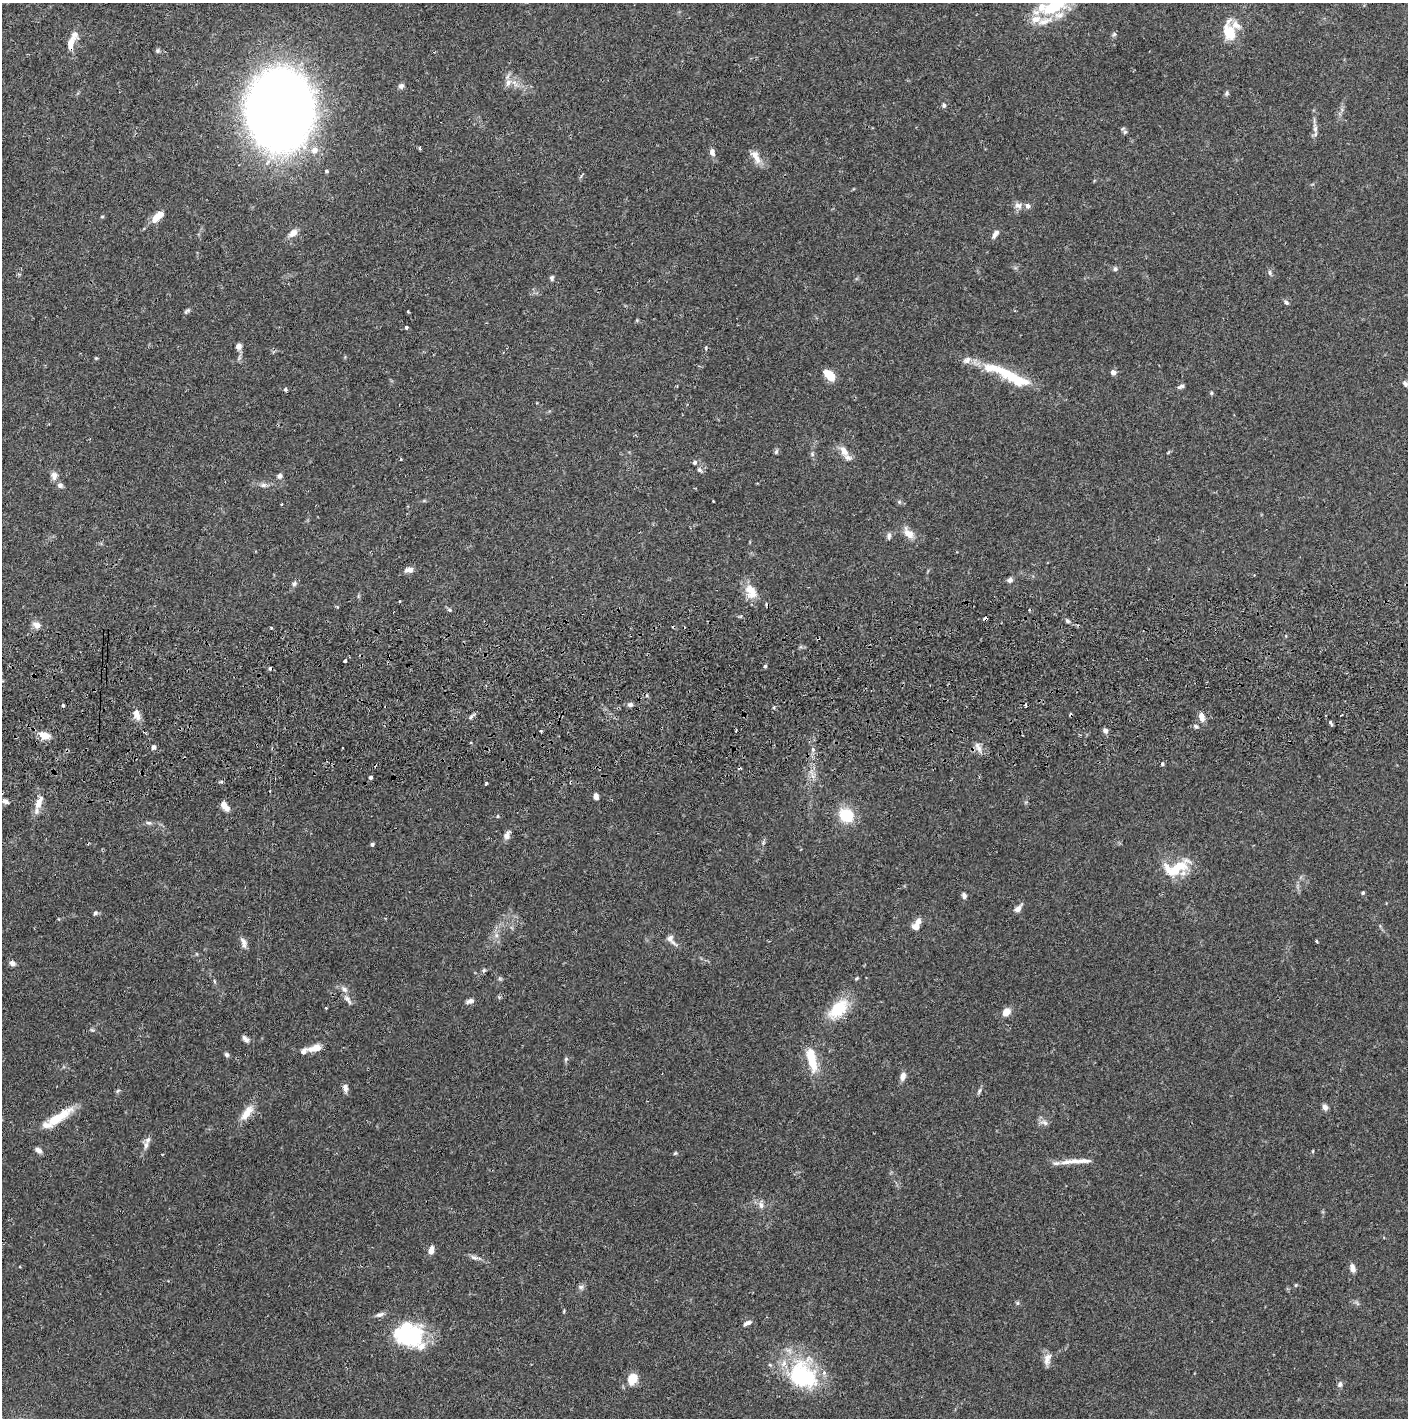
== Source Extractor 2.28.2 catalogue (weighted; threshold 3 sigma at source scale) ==
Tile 5 of 3 x 3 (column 2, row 2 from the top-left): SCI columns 1411-2816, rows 1472-2887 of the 4229 x 4360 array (HDU 1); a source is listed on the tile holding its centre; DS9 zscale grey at full resolution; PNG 1410 x 1420 px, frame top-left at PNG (2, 3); no overlay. Shown black and unused: <1% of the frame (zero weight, under 2 of 3 exposures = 3% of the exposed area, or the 3 px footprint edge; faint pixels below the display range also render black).
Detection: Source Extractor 2.28.2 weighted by HDU 2 'WHT'; one run over the whole footprint, this tile lists its part. Background 0.0683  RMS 0.0049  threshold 0.0219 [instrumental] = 3 sigma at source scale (4.5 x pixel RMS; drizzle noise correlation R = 1.50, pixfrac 1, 0.05/0.05 arcsec/px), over >= 5 px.
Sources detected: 167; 1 inside a brighter object's white glare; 6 cosmic-ray / hot-pixel residue — not listed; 21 inside a brighter listed object's ellipse — not listed separately; the other 139 listed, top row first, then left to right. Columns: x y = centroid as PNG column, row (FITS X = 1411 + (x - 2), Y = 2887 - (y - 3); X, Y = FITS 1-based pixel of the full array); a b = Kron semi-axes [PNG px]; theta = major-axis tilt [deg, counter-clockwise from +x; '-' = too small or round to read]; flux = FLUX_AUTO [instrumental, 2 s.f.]
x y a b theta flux
1053 8 33 12 20 26
1229 32 27 15 -78 11
1114 34 6 4 42 0.83
70 44 17 8 75 5.3
158 51 6 6 - 0.85
508 83 10 7 68 2.7
401 86 7 6 - 1.5
1226 93 8 4 81 0.81
944 105 6 5 - 1
280 109 48 39 89 760
1315 129 9 6 -90 1.8
1125 132 6 5 - 0.9
420 148 3 3 - 0.79
314 150 9 8 - 3.5
712 152 11 7 -75 2.1
756 157 21 9 -61 4.7
326 171 4 4 - 0.74
1018 205 12 8 -40 2.5
102 217 5 3 - 0.47
157 217 15 7 43 7.4
293 233 12 8 37 3.5
995 234 14 6 57 2.1
1115 269 6 6 - 1
1270 272 8 5 -88 1.1
552 278 7 5 -84 0.96
1286 302 6 5 - 1.1
187 311 9 5 38 0.97
408 311 3 3 - 0.48
407 327 4 3 - 4.1
239 346 7 6 - 2.3
706 348 5 3 - 0.47
96 358 5 4 - 0.5
1113 372 7 6 - 1.7
1008 374 52 14 -25 19
830 375 13 7 -48 8.6
1405 383 8 6 -59 1.3
1181 386 10 4 20 1.3
285 389 6 4 -89 0.7
1211 393 6 3 90 0.57
844 451 16 8 -61 4.6
776 452 7 5 74 0.9
812 454 6 5 - 0.85
401 459 3 3 - 0.65
695 462 6 5 - 0.98
699 470 7 5 -51 1.1
54 476 11 8 -90 2.7
280 476 7 6 - 1.4
60 485 7 7 - 1.6
263 485 8 6 1 1.6
899 502 5 5 - 0.77
908 533 19 10 -47 4.8
889 536 10 5 86 1.3
409 570 11 6 11 2.7
1010 580 7 6 - 1.5
294 584 7 6 - 1.4
751 592 20 13 -63 7.8
449 610 6 5 - 0.8
985 618 4 3 - 2.4
1068 621 6 5 - 0.91
37 625 10 7 -29 3
271 628 3 2 - 0.66
345 661 3 3 - 0.87
765 666 4 4 - 0.75
63 705 3 3 - 1.5
630 705 7 6 - 1.3
136 714 15 8 -70 3.8
471 717 6 5 - 1
1202 717 10 6 -74 3.7
1331 723 3 3 - 19
1196 726 6 4 -22 0.94
1105 731 7 6 - 1.6
45 735 15 8 -17 5.4
471 743 3 3 - 0.51
153 747 6 5 - 1.3
978 748 15 5 -63 2.4
813 749 4 4 - 1.5
1162 764 4 4 - 0.71
370 777 4 3 - 2.5
486 783 5 3 - 0.55
596 796 8 5 -76 1.8
5 801 7 5 -27 1.8
39 802 21 8 66 5.3
224 805 11 6 -53 4.2
846 815 11 9 -23 22
498 816 5 3 - 0.46
149 823 8 6 -13 1.2
507 836 9 6 70 2.7
372 844 4 3 - 1.4
1177 868 40 14 27 14
1363 893 4 4 - 0.67
964 896 7 5 -71 1.4
1018 908 12 7 48 2.1
95 913 7 5 34 0.93
918 922 8 7 - 2.7
496 935 6 5 - 1.3
670 938 10 9 - 2.6
1317 941 3 3 - 0.79
244 943 15 6 -70 2.4
12 963 7 6 - 2
484 970 7 4 58 0.8
214 981 6 3 -71 0.61
347 999 16 6 -53 2.3
470 1001 10 6 22 1.6
326 1008 3 3 - 0.59
838 1009 31 16 45 16
1006 1012 7 6 - 5.7
245 1039 11 6 -45 1.9
315 1048 16 8 15 5
227 1055 7 5 -45 0.99
566 1059 6 5 - 0.77
812 1061 26 10 -73 12
903 1076 9 6 76 2.8
345 1088 10 6 -77 2.3
979 1091 10 4 68 0.97
1325 1107 7 6 - 1.8
247 1113 24 10 52 6.4
58 1117 41 10 33 13
1044 1122 12 7 -23 2.1
146 1145 11 6 79 2.2
38 1150 8 6 -35 2
1313 1151 5 3 - 0.42
675 1153 5 4 - 0.6
1074 1161 17 7 2 3.4
1056 1163 12 5 9 1.7
761 1205 10 6 -77 2.1
431 1250 9 5 78 3.6
475 1257 15 5 -14 2.1
1352 1268 10 6 -72 2.7
1296 1285 5 3 - 0.5
581 1287 8 6 -13 1.3
1017 1303 6 4 90 0.69
564 1311 5 3 - 0.45
380 1315 13 5 16 1.8
747 1323 10 5 23 1.8
411 1336 33 23 49 30
1047 1359 17 8 74 3.3
803 1375 42 33 -42 44
632 1379 10 8 59 9.1
1340 1384 8 6 74 1.4
Overlapping masked pixels (flux is a lower limit): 2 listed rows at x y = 70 44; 985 618
Isophote crosses this tile's border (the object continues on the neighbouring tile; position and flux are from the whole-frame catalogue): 2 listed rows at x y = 1053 8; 280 109